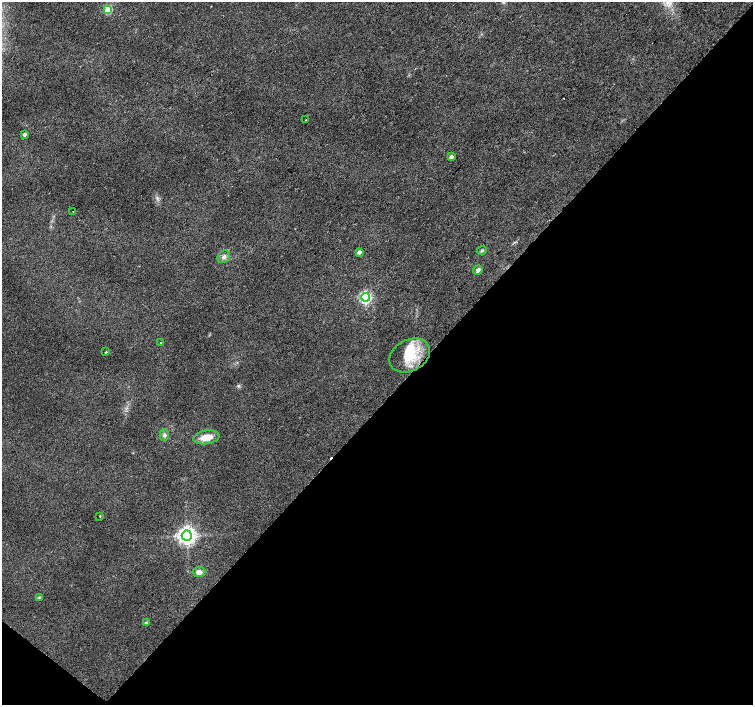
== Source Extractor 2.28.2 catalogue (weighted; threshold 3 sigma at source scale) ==
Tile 15 of 4 x 4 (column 3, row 4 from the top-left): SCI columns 3008-4508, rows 237-1642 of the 6009 x 6027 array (HDU 1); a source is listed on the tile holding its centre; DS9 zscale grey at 2 x 2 block average (1 PNG px = mean of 2 x 2 image px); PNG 755 x 707 px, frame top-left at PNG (2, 2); each listed source drawn as its Kron ellipse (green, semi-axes under 4 px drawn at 4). Shown black and unused: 44% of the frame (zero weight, under 2 of 3 exposures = <1% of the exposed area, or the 3 px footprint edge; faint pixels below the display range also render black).
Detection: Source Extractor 2.28.2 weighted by HDU 2 'WHT'; one run over the whole footprint, this tile lists its part. Background 0.0153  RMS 0.0065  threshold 0.0292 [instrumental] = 3 sigma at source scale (4.5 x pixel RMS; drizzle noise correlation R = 1.50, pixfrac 1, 0.0396/0.0396 arcsec/px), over >= 5 px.
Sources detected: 23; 2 cosmic-ray / hot-pixel residue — neither listed nor drawn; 1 inside a brighter listed object's ellipse — not listed separately; the other 20 listed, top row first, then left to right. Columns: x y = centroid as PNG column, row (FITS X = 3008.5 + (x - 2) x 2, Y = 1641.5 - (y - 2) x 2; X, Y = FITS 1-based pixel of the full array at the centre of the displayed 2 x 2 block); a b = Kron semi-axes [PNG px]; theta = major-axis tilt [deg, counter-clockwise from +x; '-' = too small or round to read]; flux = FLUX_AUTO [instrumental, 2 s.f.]
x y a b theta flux
108 10 3 3 - 52
306 120 2 2 - 3
24 134 3 2 - 5.2
451 157 3 3 - 7.1
73 211 2 2 - 2.1
482 250 5 3 - 2.5
359 252 3 3 - 6.7
224 257 7 5 43 5.3
478 270 5 3 - 4.4
366 297 4 4 - 260
161 343 2 2 - 3.4
106 352 3 2 - 0.89
410 355 21 15 28 44
164 435 5 5 - 4
206 437 13 7 10 19
100 516 2 2 - 1.4
187 536 5 5 - 850
199 572 6 5 - 7.5
39 598 3 2 - 1.3
147 623 3 3 - 7.8
Diffuse or blended objects may show on this block-average render without a row.